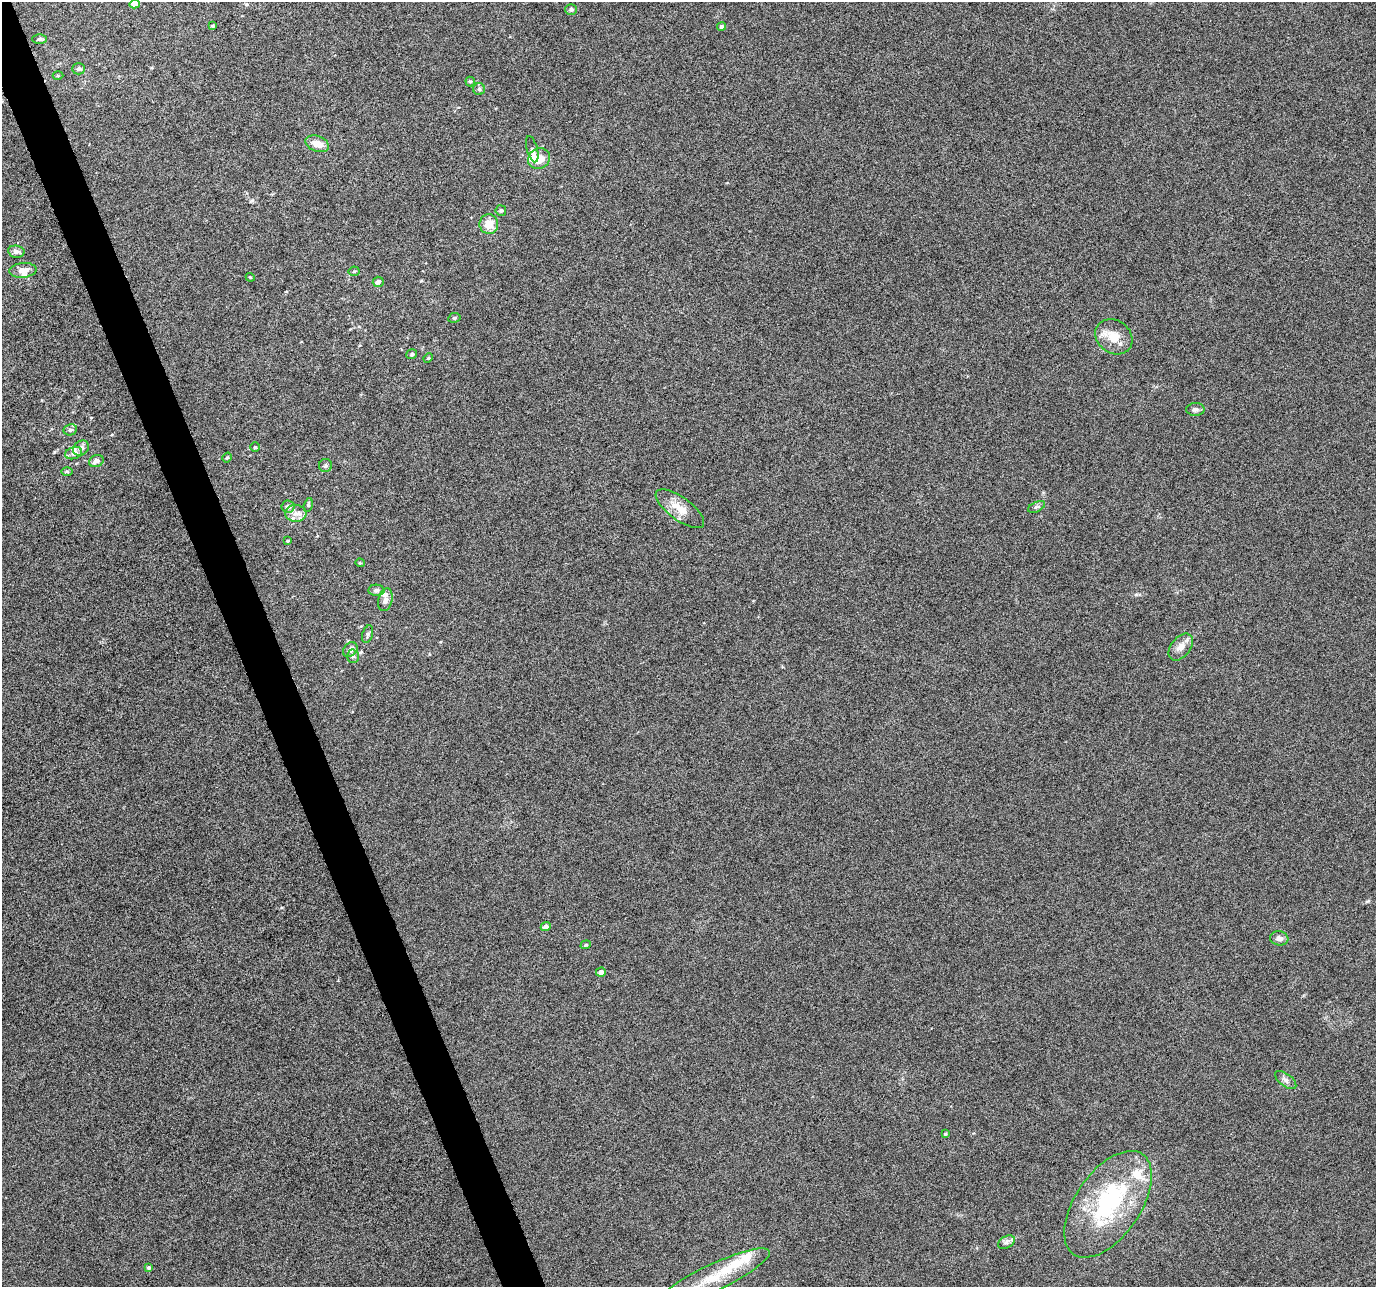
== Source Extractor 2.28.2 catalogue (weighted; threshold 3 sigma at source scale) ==
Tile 11 of 4 x 4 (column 3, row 3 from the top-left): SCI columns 2752-4125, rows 1413-2697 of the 5500 x 5339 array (HDU 1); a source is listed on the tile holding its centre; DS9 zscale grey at full resolution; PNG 1378 x 1289 px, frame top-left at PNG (2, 2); each listed source drawn as its Kron ellipse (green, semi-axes under 4 px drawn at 4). Shown black and unused: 3% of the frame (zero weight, under 10 of 20 exposures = <1% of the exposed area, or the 3 px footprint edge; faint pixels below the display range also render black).
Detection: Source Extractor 2.28.2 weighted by HDU 2 'WHT'; one run over the whole footprint, this tile lists its part. Background -6.09e-04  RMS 0.0017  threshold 0.00681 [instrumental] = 3 sigma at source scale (4.09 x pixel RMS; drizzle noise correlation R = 1.36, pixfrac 0.8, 0.0396/0.0396 arcsec/px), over >= 5 px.
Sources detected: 67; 2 inside a brighter object's white glare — neither listed nor drawn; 10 inside a brighter listed object's ellipse — not listed separately; the other 55 listed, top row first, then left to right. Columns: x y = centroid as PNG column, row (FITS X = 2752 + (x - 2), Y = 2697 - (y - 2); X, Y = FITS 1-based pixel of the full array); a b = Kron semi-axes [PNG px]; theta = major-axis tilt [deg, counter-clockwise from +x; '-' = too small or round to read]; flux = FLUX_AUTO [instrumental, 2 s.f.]
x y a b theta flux
135 4 5 4 - 1.3
571 9 6 5 - 0.34
213 26 4 3 - 0.17
722 27 4 4 - 0.41
40 39 7 5 1 0.34
79 69 6 5 - 0.41
58 76 5 3 - 0.16
470 82 5 4 - 0.2
479 89 6 6 - 0.34
317 144 12 7 -20 1.8
532 149 13 5 -74 0.38
539 159 11 10 - 2.1
501 210 5 5 - 0.3
489 224 10 9 - 2.3
16 252 8 6 -8 0.66
23 270 14 7 6 1.3
354 271 5 5 - 0.2
250 277 4 3 - 0.13
378 282 5 5 - 0.51
454 318 6 5 - 0.27
1114 337 20 16 -37 2.8
412 354 5 5 - 0.27
428 358 5 4 - 0.19
1195 409 9 6 0 0.53
70 430 7 5 11 0.37
255 447 5 4 - 0.2
81 448 8 7 - 0.76
74 453 9 6 17 0.74
227 458 5 3 - 0.19
96 461 7 6 - 0.88
326 465 6 6 - 0.34
67 472 6 4 -1 0.19
308 505 7 4 75 0.27
288 507 6 6 - 0.85
1036 507 9 5 26 0.35
680 509 29 11 -36 2.5
296 513 10 8 -3 1
288 541 3 3 - 0.15
360 563 4 4 - 0.16
376 590 8 5 -3 0.52
385 600 11 7 76 0.77
368 634 9 5 72 0.37
1181 647 15 9 51 1.3
350 650 8 6 48 0.75
353 656 7 6 - 0.36
546 927 5 4 - 0.83
1279 938 9 7 -6 0.68
586 945 5 4 - 0.19
601 972 5 4 - 0.74
1286 1080 12 6 -37 0.6
945 1134 4 4 - 0.17
1108 1204 61 32 55 18
1006 1242 9 6 29 0.5
148 1268 4 4 - 0.28
714 1278 62 13 25 6.4
Isophote crosses this tile's border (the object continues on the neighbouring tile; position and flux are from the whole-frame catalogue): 2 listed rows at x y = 135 4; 714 1278
Unlisted compact peaks at least as high as the median listed source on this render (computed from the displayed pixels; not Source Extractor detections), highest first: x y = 1367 901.